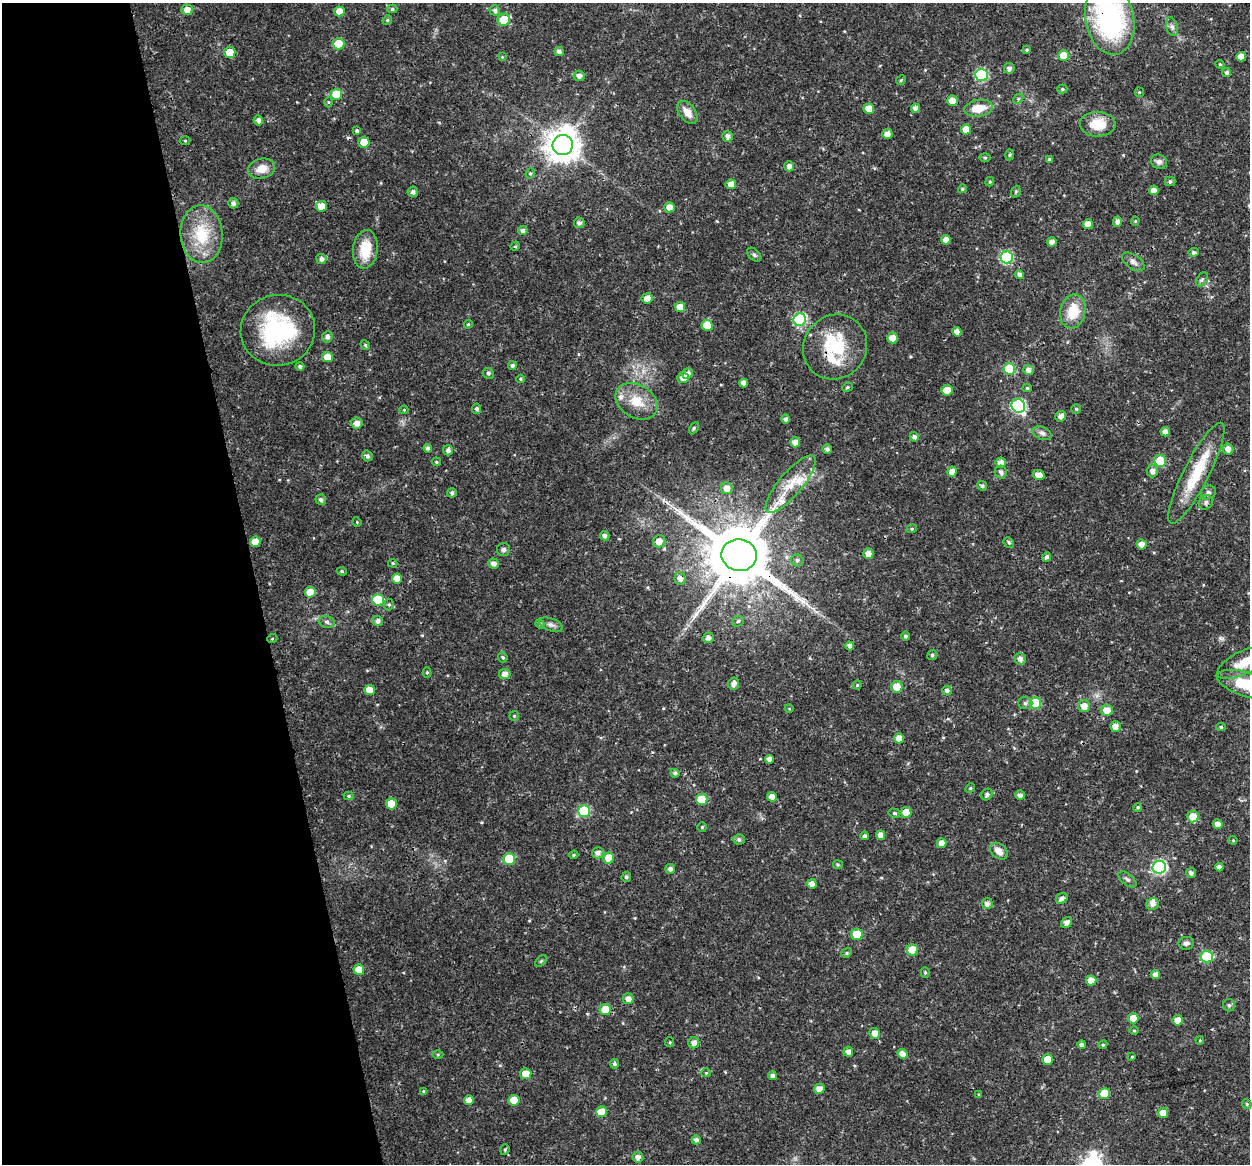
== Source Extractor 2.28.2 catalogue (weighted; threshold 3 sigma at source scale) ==
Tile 5 of 4 x 4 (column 1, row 2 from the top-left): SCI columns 1-1248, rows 2365-3526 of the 4992 x 4776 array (HDU 1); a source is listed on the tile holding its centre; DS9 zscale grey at full resolution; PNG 1252 x 1166 px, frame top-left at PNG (2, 3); each listed source drawn as its Kron ellipse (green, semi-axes under 4 px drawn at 4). Shown black and unused: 20% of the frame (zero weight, under 3 of 4 exposures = <1% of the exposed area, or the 3 px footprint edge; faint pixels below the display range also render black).
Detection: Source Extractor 2.28.2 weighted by HDU 2 'WHT'; one run over the whole footprint, this tile lists its part. Background 0.0239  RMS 0.0019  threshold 0.00876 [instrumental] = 3 sigma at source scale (4.5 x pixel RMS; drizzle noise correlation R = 1.50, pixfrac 1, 0.0396/0.0396 arcsec/px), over >= 5 px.
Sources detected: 270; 1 cosmic-ray / hot-pixel residue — neither listed nor drawn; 6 inside a brighter listed object's ellipse — not listed separately; the other 263 listed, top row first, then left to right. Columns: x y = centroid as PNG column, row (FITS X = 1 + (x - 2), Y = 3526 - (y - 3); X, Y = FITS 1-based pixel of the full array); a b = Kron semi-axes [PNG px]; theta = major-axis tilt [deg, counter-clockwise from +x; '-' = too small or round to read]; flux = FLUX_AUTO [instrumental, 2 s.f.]
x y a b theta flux
392 9 5 4 - 0.32
187 10 5 5 - 1.4
495 10 5 5 - 0.66
339 11 5 5 - 1.6
1110 19 36 24 -79 32
387 20 5 4 - 0.28
504 20 6 6 - 4.8
1172 27 9 5 -74 0.61
338 44 6 5 - 4.7
1027 50 4 3 - 0.26
230 52 5 5 - 2.9
559 52 5 4 - 0.77
1064 56 5 5 - 3.9
502 57 4 4 - 0.16
1241 57 5 5 - 1.8
1220 64 4 4 - 0.21
1009 68 5 5 - 0.59
1227 73 4 4 - 0.48
981 75 6 6 - 17
579 76 5 5 - 0.75
901 80 5 4 - 0.25
1062 89 5 4 - 0.29
1139 92 5 4 - 0.22
336 94 6 5 - 3.8
1018 99 6 4 46 0.29
952 101 5 5 - 2
328 102 5 3 - 0.2
915 108 4 4 - 0.89
978 108 14 8 9 3.5
869 109 5 5 - 2.4
687 112 13 8 -53 1.9
258 120 5 5 - 0.76
1098 124 18 12 2 4.2
966 129 5 5 - 2.3
357 131 4 3 - 0.67
887 134 5 5 - 1.2
728 136 5 5 - 0.7
185 141 5 3 - 0.19
364 142 5 5 - 2.5
563 145 10 10 - 340
1009 155 5 3 - 0.21
985 158 6 4 -1 0.25
1049 159 4 3 - 0.26
1159 162 8 7 - 0.76
789 166 5 5 - 0.83
262 169 14 10 13 2.4
530 173 5 4 - 0.28
1170 181 5 5 - 0.45
990 182 5 4 - 0.24
731 184 5 5 - 1.6
962 189 4 4 - 0.31
1154 190 5 5 - 1.2
413 192 5 5 - 0.67
1016 192 6 4 69 0.29
233 203 5 5 - 0.68
321 206 5 5 - 2
669 207 5 5 - 1.6
1135 221 4 4 - 0.2
1117 222 5 4 - 0.78
579 223 5 5 - 0.58
1088 224 5 5 - 1.6
523 230 5 4 - 0.69
202 234 29 21 -86 8.3
946 240 5 4 - 1.2
1052 242 5 4 - 0.98
515 246 5 4 - 0.27
365 249 19 12 84 5.1
1194 252 5 4 - 0.48
754 255 8 5 -44 0.44
1007 257 6 6 - 18
321 259 5 5 - 0.67
1133 262 13 7 -36 0.86
1020 275 4 4 - 0.72
1202 279 8 5 54 0.44
647 298 5 5 - 1.5
680 307 5 5 - 2.4
1073 311 17 12 78 4.7
800 320 6 6 - 20
468 324 4 4 - 0.22
707 325 5 5 - 4.8
278 330 37 35 12 23
957 332 5 4 - 1.1
327 337 6 5 - 0.67
892 338 5 5 - 2.1
365 345 5 4 - 0.25
835 347 33 31 50 10
327 357 5 5 - 2.6
300 366 4 4 - 0.53
512 366 4 4 - 0.58
1009 369 6 6 - 7.9
1028 370 5 5 - 0.96
488 373 6 5 - 0.37
687 373 5 5 - 1
683 378 6 5 - 1.2
520 379 4 4 - 0.24
744 383 4 4 - 1
847 387 5 4 - 0.27
1027 388 4 4 - 0.31
947 390 5 5 - 3.2
637 401 22 16 -31 4.2
1018 406 7 6 - 27
477 409 5 4 - 0.49
1076 409 4 4 - 0.29
404 410 4 4 - 0.2
1061 416 5 5 - 0.97
786 419 4 4 - 0.53
357 423 5 5 - 1.1
694 428 6 4 62 0.27
1165 432 4 4 - 1.1
1042 433 10 6 -23 0.64
914 437 5 4 - 0.7
795 442 5 5 - 1.5
428 448 4 4 - 0.49
827 449 5 5 - 0.57
1228 449 5 5 - 1.2
448 450 5 5 - 0.68
367 456 5 5 - 0.53
1160 461 6 6 - 6.9
436 462 4 3 - 0.24
1001 463 5 5 - 1.3
1152 471 6 5 - 0.88
952 472 5 4 - 1.3
1001 472 6 6 - 0.66
1196 473 56 12 63 8.7
1039 475 6 5 - 1.3
791 484 36 11 50 5
982 486 5 4 - 0.48
727 488 6 5 - 1.7
1208 492 8 6 29 0.66
452 493 5 4 - 0.48
321 500 5 5 - 0.61
1206 502 7 6 - 0.55
357 522 5 4 - 0.2
912 529 5 4 - 0.27
605 536 5 4 - 0.7
659 541 6 6 - 1.5
255 542 5 5 - 2.7
1009 542 5 4 - 0.34
1142 544 5 5 - 1.2
504 550 6 6 - 0.53
868 554 5 5 - 1.3
739 555 18 16 -9 1800
1047 557 5 4 - 0.56
797 560 6 6 - 0.46
393 563 5 4 - 0.25
494 564 5 5 - 0.97
342 571 5 4 - 0.26
397 578 5 5 - 1.8
680 579 6 5 - 0.86
310 592 5 5 - 3.3
378 600 6 6 - 7.5
389 605 6 5 - 0.35
378 621 5 5 - 0.77
738 621 6 5 - 0.47
327 622 8 6 -18 0.54
540 624 5 4 - 0.28
551 625 12 6 -21 0.76
906 636 4 4 - 0.45
708 638 6 5 - 0.79
272 639 5 3 - 0.19
850 646 4 4 - 0.83
932 655 5 5 - 0.41
503 657 5 4 - 0.32
1020 659 6 5 - 0.81
1244 663 29 11 26 3.5
427 672 5 4 - 0.28
505 674 5 5 - 1.1
734 684 6 5 - 0.85
1246 684 30 12 -17 6.9
857 685 4 4 - 0.27
897 687 6 5 - 2.1
369 690 5 5 - 2
947 690 5 4 - 0.63
1025 703 7 6 - 0.48
1035 703 6 5 - 8.4
1084 706 6 6 - 1.6
789 708 4 3 - 0.16
1107 710 6 5 - 2
514 716 5 5 - 0.25
1115 726 5 5 - 1.2
1221 727 5 4 - 0.28
899 738 5 5 - 1.9
769 759 4 4 - 1.1
675 773 4 4 - 0.53
970 788 5 4 - 0.26
987 795 6 5 - 0.53
1020 795 5 4 - 0.67
348 796 5 4 - 0.3
772 797 5 4 - 1.5
702 799 6 5 - 5.4
391 804 5 5 - 3.2
1138 807 4 4 - 0.33
584 811 6 6 - 11
906 812 5 5 - 2.1
894 813 6 4 -14 0.34
1193 817 6 5 - 2.5
1218 824 5 5 - 1.2
702 827 4 4 - 0.25
881 835 5 4 - 1.2
864 836 4 4 - 0.43
739 839 6 5 - 0.5
1233 840 4 4 - 0.18
941 843 5 4 - 1.2
999 851 10 7 -40 1.4
598 853 6 5 - 0.92
574 855 5 4 - 0.28
609 858 5 5 - 3.5
509 859 6 5 - 8.2
838 865 5 4 - 0.25
1159 867 7 6 - 29
1219 867 4 4 - 0.77
670 869 5 5 - 0.75
1191 873 5 5 - 0.68
626 877 5 4 - 0.42
1127 879 10 5 -39 0.52
812 884 5 4 - 1.2
1062 898 6 5 - 0.81
987 904 5 5 - 0.84
1152 904 6 6 - 0.84
1067 923 6 5 - 0.89
857 934 6 5 - 4
1186 943 7 6 - 0.59
912 950 5 5 - 4.1
847 953 5 4 - 0.29
1207 956 6 6 - 9.9
541 961 7 4 45 0.31
359 970 5 5 - 2.9
925 973 5 4 - 0.26
1155 975 4 4 - 1
1091 981 5 5 - 1.9
628 999 5 5 - 1.2
1229 1005 6 6 - 0.45
605 1010 6 5 - 4.2
1133 1018 5 5 - 2.7
1178 1020 5 5 - 1.5
1134 1031 5 3 - 0.17
875 1033 5 5 - 1.3
1200 1040 4 3 - 0.17
670 1042 5 4 - 0.22
694 1043 6 5 - 1
1082 1045 4 4 - 0.53
1103 1045 5 4 - 0.26
848 1052 5 5 - 0.93
903 1054 5 4 - 1.3
438 1055 5 3 - 0.22
1132 1057 4 3 - 0.17
1048 1060 5 5 - 3
614 1064 4 4 - 0.43
706 1073 4 4 - 0.2
526 1074 6 5 - 2.1
772 1076 4 4 - 0.73
819 1089 5 5 - 1.3
423 1091 4 3 - 0.25
1104 1093 6 5 - 4.5
979 1095 4 3 - 0.22
469 1100 5 4 - 1.3
514 1100 5 5 - 2.6
1247 1104 5 4 - 0.32
601 1112 5 5 - 3.1
1163 1113 5 5 - 1.4
696 1140 4 4 - 0.67
505 1150 5 4 - 0.28
638 1157 5 5 - 0.83
Overlapping masked pixels (flux is a lower limit): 6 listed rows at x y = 1110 19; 835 347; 1196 473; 739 555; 680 579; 906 812
Isophote crosses this tile's border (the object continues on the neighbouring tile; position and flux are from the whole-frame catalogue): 3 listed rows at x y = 1110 19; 1244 663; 1246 684